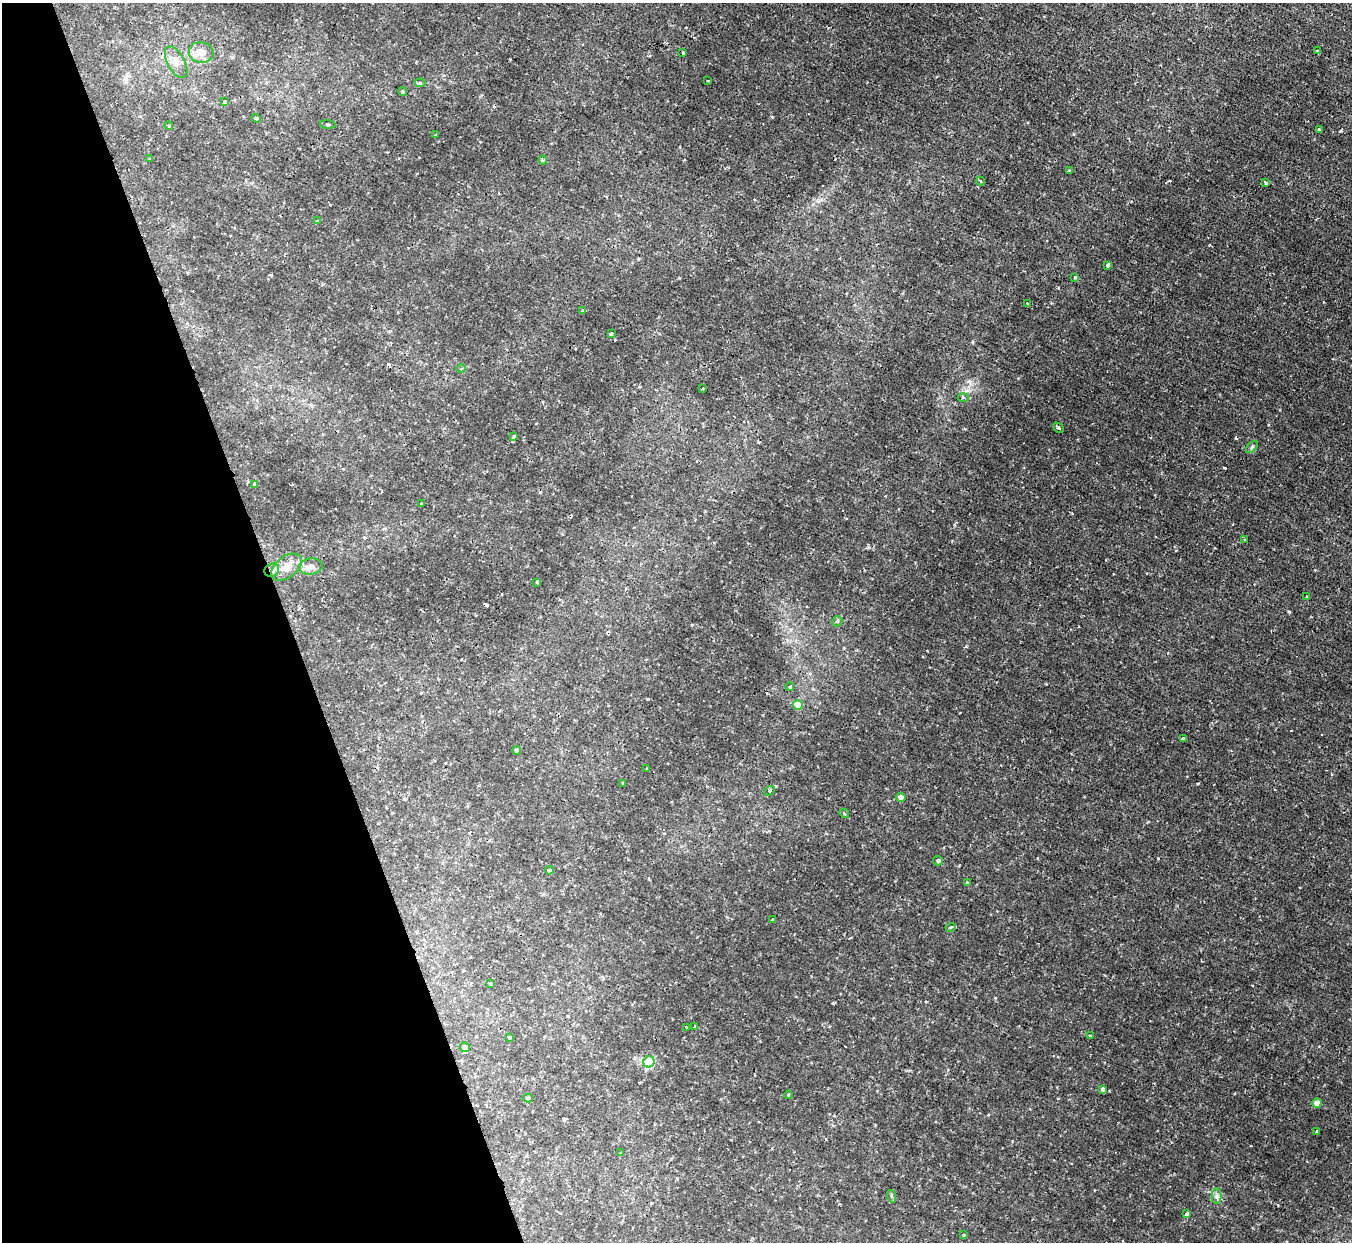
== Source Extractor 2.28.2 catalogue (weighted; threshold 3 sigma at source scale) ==
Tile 5 of 4 x 4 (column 1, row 2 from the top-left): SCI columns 1-1350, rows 2630-3869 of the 5399 x 5386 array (HDU 1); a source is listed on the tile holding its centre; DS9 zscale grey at full resolution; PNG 1354 x 1244 px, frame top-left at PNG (2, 3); each listed source drawn as its Kron ellipse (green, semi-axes under 4 px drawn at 4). Shown black and unused: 21% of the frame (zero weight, under 2 of 3 exposures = <1% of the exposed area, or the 3 px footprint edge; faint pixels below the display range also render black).
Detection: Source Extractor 2.28.2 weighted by HDU 2 'WHT'; one run over the whole footprint, this tile lists its part. Background 0.00163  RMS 0.0014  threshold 0.00635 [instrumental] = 3 sigma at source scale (4.5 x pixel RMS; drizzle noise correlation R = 1.50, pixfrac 1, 0.05/0.05 arcsec/px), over >= 5 px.
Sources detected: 77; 6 cosmic-ray / hot-pixel residue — neither listed nor drawn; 1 inside a brighter listed object's ellipse — not listed separately; the other 70 listed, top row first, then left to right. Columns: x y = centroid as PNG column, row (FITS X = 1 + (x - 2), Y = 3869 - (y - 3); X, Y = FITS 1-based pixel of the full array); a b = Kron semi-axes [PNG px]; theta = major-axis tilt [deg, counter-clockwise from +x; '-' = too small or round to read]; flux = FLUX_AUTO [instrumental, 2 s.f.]
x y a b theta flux
1317 51 3 2 - 0.11
201 52 12 10 -10 1.2
683 53 3 3 - 0.36
176 62 17 8 -62 1.2
708 81 3 2 - 0.09
420 83 5 4 - 0.23
403 92 5 4 - 0.25
224 102 3 3 - 0.3
256 118 4 3 - 0.27
328 125 7 3 -5 0.2
169 126 4 3 - 0.11
1319 130 3 3 - 0.4
436 135 3 2 - 0.15
149 159 3 2 - 0.1
543 160 4 4 - 0.2
1069 171 3 3 - 0.24
981 181 4 3 - 0.13
1266 183 4 2 - 0.19
317 221 3 3 - 0.13
1108 265 4 3 - 0.67
1075 277 4 3 - 0.25
1027 304 3 2 - 0.23
583 311 4 3 - 0.17
611 334 4 3 - 0.39
461 369 5 3 - 0.15
703 389 3 2 - 0.13
963 398 5 3 - 0.18
1058 428 6 3 -46 0.19
514 436 3 3 - 0.13
1252 447 7 4 46 0.23
255 484 3 3 - 0.25
422 504 3 3 - 0.33
1245 539 3 2 - 0.18
311 566 12 8 10 0.83
286 567 17 10 37 1.7
272 570 7 6 - 0.54
537 582 3 3 - 0.13
1307 597 3 3 - 0.31
837 621 5 4 - 0.22
790 687 4 3 - 0.23
798 705 5 4 - 2.9
1184 738 4 3 - 0.26
517 750 4 3 - 0.7
647 769 3 2 - 0.12
623 783 3 3 - 0.12
769 791 5 3 - 0.18
901 797 4 4 - 1
844 813 5 3 - 0.18
938 861 5 4 - 0.26
549 870 4 3 - 0.52
967 883 3 3 - 0.41
773 919 3 2 - 0.19
951 927 5 3 - 0.17
491 984 3 3 - 0.18
694 1026 3 2 - 0.11
686 1027 4 2 - 0.12
1090 1035 3 2 - 0.23
510 1037 4 3 - 0.46
465 1047 5 5 - 0.46
649 1062 5 5 - 11
1103 1089 4 4 - 0.38
788 1095 4 3 - 0.11
528 1098 5 4 - 0.24
1317 1103 4 4 - 1.7
1317 1132 3 3 - 0.21
621 1153 3 2 - 0.17
891 1196 6 4 -71 0.19
1217 1196 7 5 90 0.37
1187 1214 3 3 - 0.44
964 1235 3 3 - 0.12
Overlapping masked pixels (flux is a lower limit): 1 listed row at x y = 272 570
Unlisted compact peaks at least as high as the median listed source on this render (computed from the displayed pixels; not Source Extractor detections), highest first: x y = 966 646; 833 1003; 1198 783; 772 117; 868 547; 1074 134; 969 381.